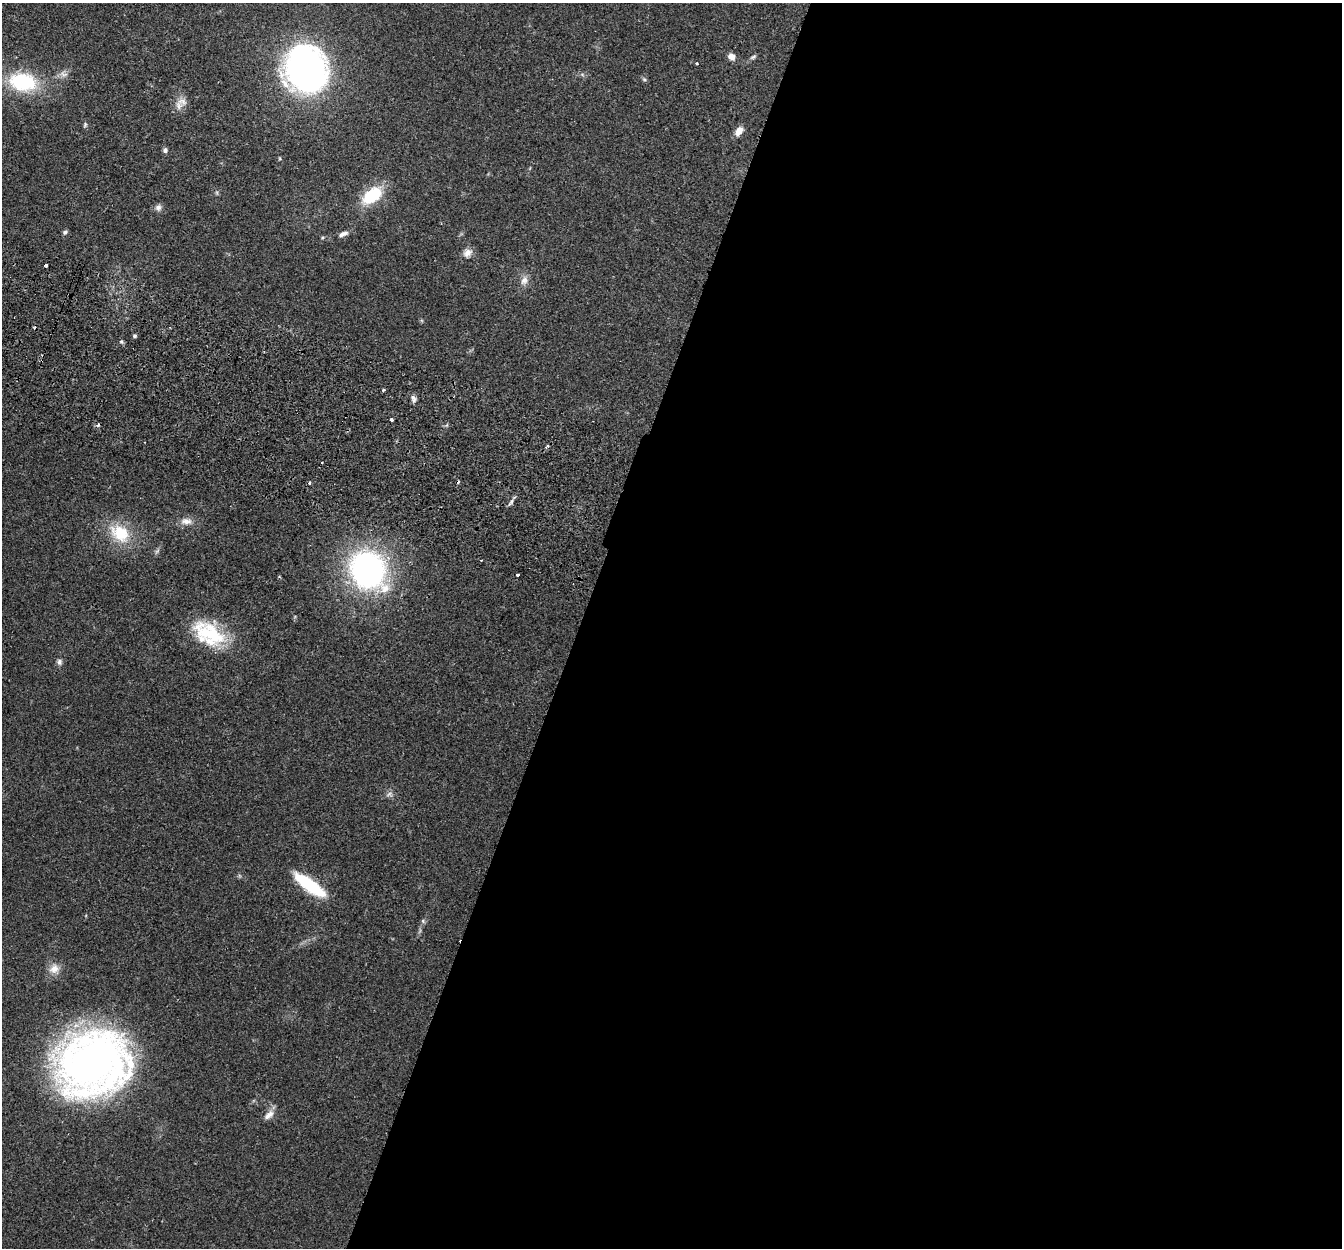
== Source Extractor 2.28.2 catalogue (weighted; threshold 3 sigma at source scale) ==
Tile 12 of 4 x 4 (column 4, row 3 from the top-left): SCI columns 4045-5384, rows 1436-2681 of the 5411 x 5490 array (HDU 1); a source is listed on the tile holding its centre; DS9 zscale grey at full resolution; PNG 1344 x 1250 px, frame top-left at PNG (2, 3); no overlay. Shown black and unused: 57% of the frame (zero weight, under 2 of 3 exposures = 3% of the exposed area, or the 3 px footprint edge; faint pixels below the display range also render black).
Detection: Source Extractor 2.28.2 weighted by HDU 2 'WHT'; one run over the whole footprint, this tile lists its part. Background 0.0645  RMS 0.0082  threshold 0.0369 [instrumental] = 3 sigma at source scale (4.5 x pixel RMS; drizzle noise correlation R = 1.50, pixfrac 1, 0.05/0.05 arcsec/px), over >= 5 px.
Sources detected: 41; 1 too faint to see at this stretch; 4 cosmic-ray / hot-pixel residue — not listed; the other 36 listed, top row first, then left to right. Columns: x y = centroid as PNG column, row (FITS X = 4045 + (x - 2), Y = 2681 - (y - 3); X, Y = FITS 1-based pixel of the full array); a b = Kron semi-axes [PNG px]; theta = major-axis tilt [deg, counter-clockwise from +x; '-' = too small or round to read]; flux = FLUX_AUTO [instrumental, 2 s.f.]
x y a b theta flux
731 57 8 7 - 5.1
753 57 10 4 25 1.6
697 63 3 3 - 1.9
306 69 34 30 -74 390
63 74 11 8 -12 4.1
644 79 6 4 -19 1.2
23 82 26 17 -7 62
182 101 14 12 -31 6.9
85 125 7 5 70 1.2
739 131 11 7 51 6.3
165 150 7 6 - 1.9
372 195 21 13 36 36
158 208 9 8 - 3.1
65 232 6 5 - 1.7
343 234 14 6 25 3.8
467 253 11 9 30 5.3
46 265 3 3 - 3.5
524 281 12 9 62 5.1
134 336 5 4 - 1.4
121 341 6 4 -1 1.2
383 390 3 3 - 1.4
413 399 10 6 -65 2.8
391 420 3 3 - 3.1
322 462 3 2 - 1.1
511 502 12 4 54 2.2
186 521 17 9 -3 6.6
120 533 29 21 -39 31
368 570 34 29 -58 220
518 575 3 3 - 5.7
209 634 44 23 -34 49
59 662 8 7 - 2.4
309 885 37 11 -36 48
423 921 7 4 -46 1.2
54 969 14 12 36 7.5
92 1064 65 55 24 470
269 1115 16 8 41 5.6